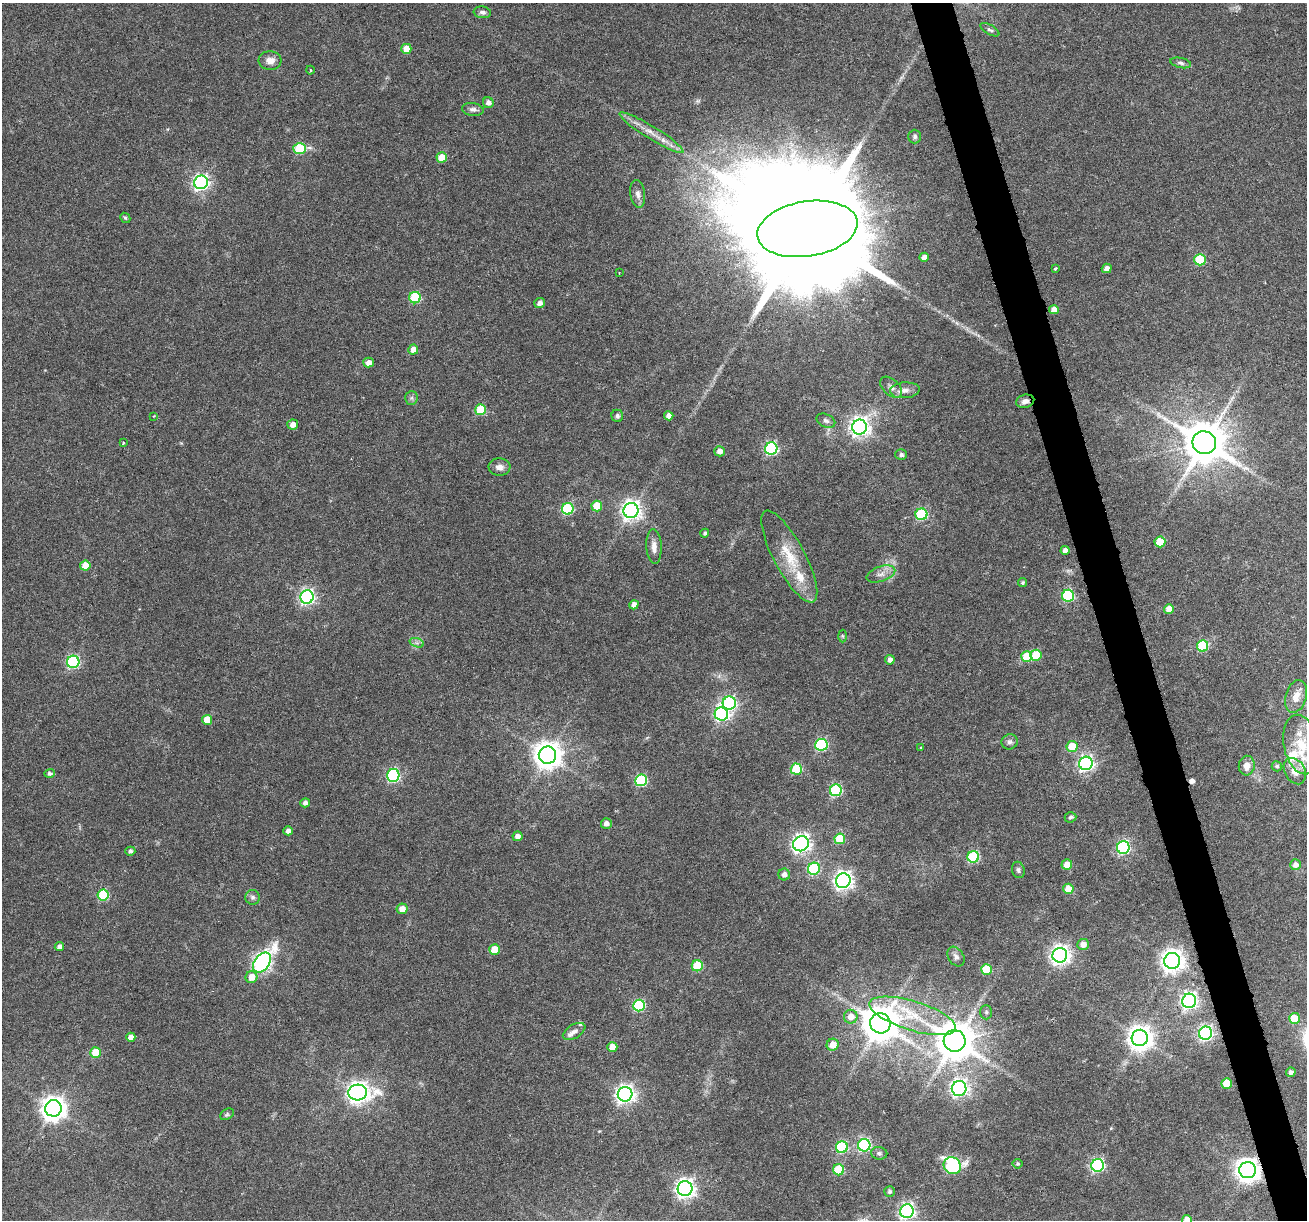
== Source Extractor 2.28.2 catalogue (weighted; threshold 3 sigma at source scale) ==
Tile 6 of 4 x 4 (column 2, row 2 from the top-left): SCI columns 1306-2610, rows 2542-3759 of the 5220 x 5030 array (HDU 1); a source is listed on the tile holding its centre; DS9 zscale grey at full resolution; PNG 1309 x 1222 px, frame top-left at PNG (2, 3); each listed source drawn as its Kron ellipse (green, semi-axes under 4 px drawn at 4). Shown black and unused: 3% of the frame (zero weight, under 3 of 6 exposures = <1% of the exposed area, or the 3 px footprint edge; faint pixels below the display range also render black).
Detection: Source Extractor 2.28.2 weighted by HDU 2 'WHT'; one run over the whole footprint, this tile lists its part. Background 0.0385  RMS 0.0026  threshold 0.0106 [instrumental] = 3 sigma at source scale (4.09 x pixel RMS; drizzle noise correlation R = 1.36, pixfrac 0.8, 0.0396/0.0396 arcsec/px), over >= 5 px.
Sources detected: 155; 1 cosmic-ray / hot-pixel residue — neither listed nor drawn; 5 inside a brighter listed object's ellipse — not listed separately; the other 149 listed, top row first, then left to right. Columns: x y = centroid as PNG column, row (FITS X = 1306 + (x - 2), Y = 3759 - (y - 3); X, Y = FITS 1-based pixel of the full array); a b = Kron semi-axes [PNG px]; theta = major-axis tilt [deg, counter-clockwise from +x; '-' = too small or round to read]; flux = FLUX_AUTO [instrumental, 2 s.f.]
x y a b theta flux
482 12 9 6 -8 0.8
990 30 10 4 -30 0.61
406 49 5 5 - 4.4
270 61 11 9 -5 1.8
1181 63 10 5 -13 0.71
310 70 4 3 - 0.27
488 103 5 5 - 1.2
473 109 11 6 -9 0.92
651 133 37 6 -32 3.6
915 137 7 6 - 0.6
300 148 6 5 - 16
442 157 5 5 - 5
201 182 7 6 - 71
638 194 14 7 -82 1.2
125 218 5 4 - 0.36
807 229 50 27 9 17000
924 257 4 4 - 1.3
1200 260 6 5 - 14
1055 268 4 3 - 0.37
1107 268 5 4 - 1.3
619 273 2 2 - 0.16
415 298 6 5 - 17
540 303 5 5 - 1.2
1054 310 5 4 - 2.1
413 350 5 5 - 2.2
368 363 5 5 - 1.8
891 387 13 8 -43 1.3
905 390 15 8 5 1.5
411 398 7 6 - 0.55
1025 401 9 6 14 1.1
481 410 5 5 - 11
154 416 3 2 - 0.2
617 416 6 5 - 0.57
669 416 4 4 - 1.8
826 421 10 6 -25 0.83
293 425 5 5 - 2
860 427 7 7 - 130
123 443 4 3 - 0.2
1204 443 12 11 - 1000
771 449 6 6 - 36
719 451 5 5 - 1.6
901 455 6 5 - 0.71
499 467 11 8 -3 1.5
597 506 5 5 - 7.2
568 509 6 5 - 23
631 510 7 7 - 130
921 514 6 6 - 22
705 533 4 4 - 0.47
1160 542 5 5 - 8.4
654 547 17 7 -87 1.9
1065 550 4 4 - 1.3
789 557 51 15 -62 9.3
85 566 5 5 - 4.7
881 574 15 7 19 1.8
1023 582 5 4 - 0.4
1068 596 6 6 - 23
307 597 7 6 - 66
634 605 5 4 - 1.4
1169 609 5 4 - 2.4
842 636 6 4 -88 0.33
417 643 7 4 -18 0.65
1203 646 5 5 - 18
1036 655 5 5 - 7.4
1027 656 5 5 - 8.6
890 660 5 5 - 1.2
73 662 6 6 - 31
1296 696 17 10 74 2.4
729 703 7 6 - 43
721 714 7 6 - 60
207 720 5 5 - 5
1010 742 8 7 - 0.76
1301 744 30 17 -79 7.5
821 745 6 6 - 30
1072 746 5 5 - 5.9
921 748 4 3 - 0.22
547 755 8 8 - 320
1086 763 7 6 - 70
1247 766 10 8 83 2.1
1277 766 5 5 - 0.5
796 769 5 5 - 13
1295 771 14 10 -61 2.4
49 773 5 4 - 0.5
393 775 6 6 - 37
641 780 6 6 - 28
836 790 6 6 - 26
305 803 5 4 - 0.94
1070 817 6 5 - 0.58
606 823 5 5 - 1.3
288 831 5 4 - 1
517 836 5 5 - 1.4
840 839 5 5 - 8.6
801 844 8 7 - 95
1123 847 6 6 - 45
130 851 5 4 - 0.71
973 857 6 5 - 21
1067 864 5 5 - 2.8
1295 865 5 5 - 1.3
814 869 6 6 - 23
1018 870 8 6 -76 0.63
784 874 6 6 - 1.3
843 881 7 7 - 110
1068 889 5 5 - 4.1
103 895 5 5 - 18
253 897 7 7 - 0.74
402 909 5 5 - 2.1
1083 944 6 5 - 1.7
59 947 5 4 - 1.1
494 949 5 5 - 5.5
1060 955 7 7 - 130
956 957 10 7 -58 1
1172 961 8 8 - 190
262 963 11 7 53 90
697 966 5 5 - 12
986 969 5 5 - 8.7
251 977 6 6 - 2.8
1189 1001 7 7 - 86
639 1005 6 5 - 24
986 1012 7 6 - 0.58
913 1016 45 14 -17 11
851 1017 7 7 - 2.7
1294 1018 5 5 - 5.1
880 1023 10 10 - 640
574 1031 12 7 31 1.2
1205 1033 6 6 - 59
131 1037 4 4 - 1.9
1140 1038 8 8 - 240
955 1041 11 10 - 810
833 1045 6 6 - 3.1
612 1047 5 5 - 2.9
95 1053 5 5 - 6.8
1291 1072 5 4 - 0.73
1227 1083 5 5 - 7.5
959 1088 7 7 - 77
358 1092 9 8 - 170
625 1094 7 7 - 110
53 1108 8 8 - 250
227 1114 7 5 31 0.41
864 1145 6 6 - 37
842 1147 6 6 - 24
879 1153 8 6 -11 0.63
1017 1164 5 5 - 0.38
1098 1165 6 6 - 43
952 1166 9 8 - 36
839 1170 5 5 - 14
1248 1170 8 8 - 210
685 1189 7 7 - 130
889 1191 5 5 - 0.59
907 1211 7 6 - 72
1187 1220 5 4 - 2.7
Overlapping masked pixels (flux is a lower limit): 2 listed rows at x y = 1025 401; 1248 1170
Isophote crosses this tile's border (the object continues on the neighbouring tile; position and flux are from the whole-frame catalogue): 1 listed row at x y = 1187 1220